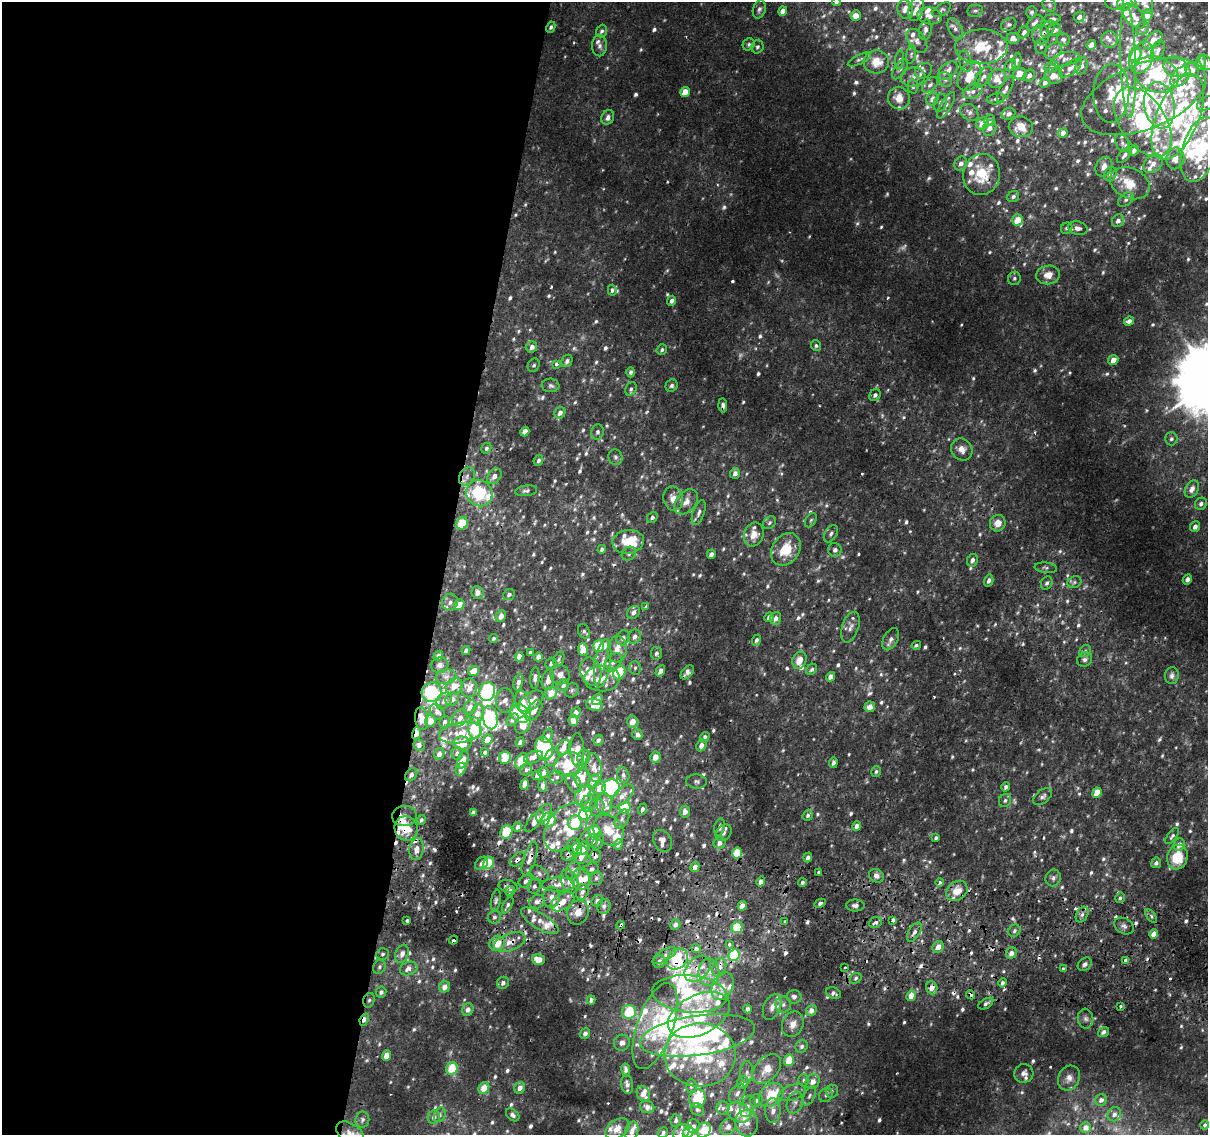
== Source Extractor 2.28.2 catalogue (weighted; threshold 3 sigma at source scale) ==
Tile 5 of 4 x 4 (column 1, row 2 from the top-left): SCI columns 6-1211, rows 2529-3661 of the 4843 x 5116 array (HDU 1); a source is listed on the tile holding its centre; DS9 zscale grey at full resolution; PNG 1210 x 1137 px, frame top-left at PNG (2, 2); each listed source drawn as its Kron ellipse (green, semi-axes under 4 px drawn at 4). Shown black and unused: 37% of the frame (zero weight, under 2 of 3 exposures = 2% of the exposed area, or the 3 px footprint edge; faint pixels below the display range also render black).
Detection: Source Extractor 2.28.2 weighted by HDU 2 'WHT'; one run over the whole footprint, this tile lists its part. Background 0.00877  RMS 0.0032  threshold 0.0143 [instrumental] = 3 sigma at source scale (4.5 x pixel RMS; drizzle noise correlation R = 1.50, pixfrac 1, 0.0396/0.0396 arcsec/px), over >= 5 px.
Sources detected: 1056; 21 too faint to see at this stretch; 5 inside a brighter object's white glare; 32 cosmic-ray / hot-pixel residue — neither listed nor drawn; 169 inside a brighter listed object's ellipse — not listed separately; of the other 829, all 500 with FLUX_AUTO >= 0.71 (the completeness limit of this list) listed and drawn (329 fainter detections not listed), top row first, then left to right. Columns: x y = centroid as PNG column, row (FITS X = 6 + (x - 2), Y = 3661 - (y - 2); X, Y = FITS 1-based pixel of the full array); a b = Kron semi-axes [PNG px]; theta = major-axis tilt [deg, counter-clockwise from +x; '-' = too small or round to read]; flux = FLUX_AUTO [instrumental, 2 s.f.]
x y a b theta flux
836 2 4 3 - 0.83
1144 2 12 8 -64 2.8
1115 3 9 7 -3 1.1
1125 3 7 7 - 2.4
1049 5 7 6 - 0.88
759 9 9 6 72 1.1
905 9 10 8 -71 2.6
916 9 12 7 75 2.3
942 10 10 5 33 0.88
783 11 5 4 - 1.8
975 11 8 6 10 0.81
1031 12 6 5 - 0.87
1147 15 6 5 - 3.4
856 16 5 5 - 2.4
929 16 12 8 -8 2.5
1134 16 15 8 -49 3.1
1079 17 6 5 - 1.3
1052 19 8 4 5 0.86
1035 23 9 6 42 1.4
1009 24 8 6 30 0.76
551 27 6 4 63 0.77
1142 28 7 6 - 1
955 29 11 6 -64 1.7
1048 29 9 6 60 1
925 30 10 6 80 1.5
1054 30 7 5 32 1.5
602 31 6 5 - 0.93
1024 32 6 5 - 1.1
1040 35 10 8 -81 1.7
1013 38 6 5 - 2.1
1063 40 7 6 - 0.8
1109 40 8 8 - 1.5
1153 40 11 7 39 2.9
917 41 13 8 -55 1.9
749 44 6 5 - 0.75
1091 45 5 4 - 2
599 46 10 7 -88 1.6
757 47 7 6 - 0.87
981 47 26 17 2 11
1041 47 7 5 86 0.77
1053 51 10 7 44 1.3
1158 51 11 6 69 1.3
911 54 9 4 79 0.73
1135 55 7 5 56 7.1
1142 57 16 11 67 4.7
1065 59 15 6 13 1.4
859 60 12 4 26 0.89
899 60 9 4 84 0.78
965 61 11 6 -75 1.3
1017 61 8 4 79 0.84
1128 61 57 7 -88 8.1
876 62 13 11 5 5.4
1201 62 7 5 82 1.6
1206 62 8 5 -61 0.73
1011 65 6 5 - 0.81
1082 66 9 5 71 1.4
1052 67 7 5 18 0.81
1175 67 12 10 -19 3.1
1070 68 13 6 37 1.6
900 69 11 5 58 1
1192 70 7 6 - 1.6
923 71 9 7 33 1.2
948 71 11 7 40 2.4
1020 74 7 6 - 3.9
1029 75 6 5 - 1.6
1156 75 23 17 -23 15
970 76 16 10 62 6.1
1054 76 9 8 - 2.5
913 77 12 9 9 2.1
983 77 12 6 52 1.6
1180 77 12 7 48 3.1
945 79 8 6 -61 1
997 79 10 8 52 4.5
1045 83 5 4 - 0.93
930 85 9 5 44 1
913 87 7 5 88 0.72
1005 89 14 5 61 1.3
973 91 10 7 24 1.4
685 92 5 4 - 4.4
1111 93 29 18 87 8.1
1144 96 66 32 21 39
899 98 11 11 - 3.7
932 99 7 6 - 1.6
996 99 9 5 9 0.78
940 103 9 6 75 1
1206 103 9 6 33 1.2
946 105 15 5 60 1.5
1159 105 23 15 -80 17
969 112 10 7 -37 1.4
1009 114 7 6 - 1.1
608 117 7 6 - 1.8
1178 117 45 21 67 31
989 120 6 5 - 1.3
1143 122 39 23 -56 35
983 124 6 5 - 4.4
1021 127 12 10 -11 4.3
990 128 8 6 67 1.8
1063 133 5 4 - 1.9
1122 143 10 6 -61 1.1
1134 150 6 4 61 1.1
1199 150 33 17 74 23
1124 155 9 5 48 1.1
1175 158 11 9 78 3.2
961 163 7 6 - 1.6
1153 164 11 8 40 2.3
1104 167 10 8 63 2.5
982 174 20 18 79 10
1110 174 7 6 - 1
1130 183 20 15 -23 5.8
1013 196 6 5 - 0.96
1126 199 9 6 40 1
1018 220 6 5 - 6.2
1118 221 7 5 48 1.4
1067 228 6 5 - 0.71
1078 228 10 6 -14 1.5
1048 275 12 9 9 3.6
1014 278 7 6 - 0.92
612 290 5 4 - 1.1
672 301 5 4 - 1.2
1129 321 5 4 - 1.4
816 346 5 5 - 0.71
532 347 6 5 - 1.8
662 350 5 5 - 0.77
1113 360 5 5 - 2.8
567 361 6 5 - 0.98
556 364 4 4 - 1.3
534 365 7 5 62 0.76
631 372 5 4 - 0.86
550 385 9 6 -6 0.91
672 386 6 5 - 0.79
631 389 7 5 63 0.79
875 395 6 5 - 1
723 405 7 4 -87 1.1
560 413 6 5 - 1.7
525 432 5 4 - 2.8
597 432 7 6 - 0.98
1171 439 6 6 - 0.97
486 448 5 5 - 0.74
962 449 11 10 - 2.9
615 457 8 7 - 1
538 460 6 4 68 0.89
735 473 5 5 - 1.5
467 476 10 7 60 1.7
494 476 8 6 53 1.9
1192 489 9 6 60 2
526 491 11 5 8 0.97
479 493 14 12 -51 18
673 499 12 9 -79 3.3
686 502 14 9 49 2.9
1201 504 6 5 - 0.98
699 513 13 5 70 1.3
652 517 6 5 - 0.98
811 520 8 5 59 0.71
462 523 6 5 - 8.8
770 523 7 5 47 0.79
998 523 8 7 - 2.9
1195 527 5 5 - 1.5
754 534 12 9 71 4
831 534 9 6 58 1.1
628 542 16 12 8 7.2
602 549 4 4 - 1.1
786 549 17 13 55 9.2
835 550 7 6 - 1.3
629 554 7 6 - 1
711 554 4 4 - 1.3
972 560 6 5 - 1.2
1046 568 11 5 -7 0.83
1187 579 5 4 - 1.6
989 581 6 4 74 1.1
1074 582 7 5 23 0.94
1047 583 7 5 63 0.94
478 593 6 6 - 1.8
509 594 6 5 - 0.96
450 602 8 8 - 1.7
459 605 5 4 - 5.1
646 606 3 3 - 2.2
633 612 7 5 45 1.4
501 616 6 5 - 2.2
769 617 5 4 - 1.1
776 618 6 5 - 1.3
850 627 16 8 72 2
584 631 7 5 -68 0.78
634 637 7 6 - 1.3
493 638 4 4 - 0.77
623 638 8 6 60 1.6
891 639 12 7 62 1.6
756 640 6 4 69 0.84
916 645 5 4 - 0.72
599 646 6 5 - 8.2
583 649 6 5 - 4.8
617 649 13 9 83 4.4
466 650 5 3 - 1.1
1085 651 6 5 - 0.71
530 652 4 3 - 0.71
656 653 6 5 - 0.95
438 656 5 4 - 2.1
519 657 5 4 - 2.2
538 657 4 4 - 1.5
559 659 8 5 67 0.72
1085 659 8 6 35 1.2
799 660 9 6 66 3.9
613 662 11 7 47 1.6
551 663 6 5 - 0.89
603 663 24 8 81 4.3
440 665 9 8 - 1.4
635 668 7 5 88 0.76
812 669 6 5 - 0.84
473 671 5 4 - 3.4
591 671 14 10 -76 6.3
660 671 6 4 59 1.6
619 672 7 5 56 13
687 672 8 5 47 1.3
560 675 10 9 - 2.4
1172 676 8 6 88 1.1
446 677 10 7 8 1.8
831 677 5 4 - 2.2
535 678 11 4 86 1.2
602 678 18 13 1 4.4
548 680 10 6 82 2.4
518 682 8 4 76 1.5
563 685 6 5 - 1.1
454 686 9 7 35 3.9
469 688 9 8 - 3
572 690 7 6 - 0.78
432 692 10 9 - 41
487 692 10 7 75 46
551 693 6 5 - 4.5
452 699 7 6 - 1.7
597 699 6 4 54 2.3
505 700 12 9 88 1.9
444 701 9 6 52 1.3
531 701 14 8 36 3.3
523 702 12 7 -74 3.9
594 705 8 6 -14 3.8
470 707 7 6 - 1.9
870 707 5 5 - 2.5
534 711 12 6 56 2.7
437 712 8 6 -49 1.5
520 713 11 8 -30 19
576 713 5 4 - 1.9
477 714 10 6 68 3
460 718 9 7 66 1.7
490 718 12 7 -78 14
422 719 11 6 -83 3.3
512 720 7 5 48 0.96
573 720 6 4 -83 2.5
431 721 6 5 - 2.9
445 722 6 5 - 1
633 722 6 5 - 3.3
523 725 9 7 58 4.2
475 728 11 6 -89 12
416 733 6 3 77 4.6
460 733 22 10 9 4.8
637 735 5 5 - 1.4
547 736 7 5 69 1
705 737 5 4 - 1.1
488 740 6 4 51 4.1
598 740 5 4 - 0.8
520 742 5 4 - 0.89
462 743 9 6 -4 6.7
419 745 6 5 - 1.1
701 745 6 5 - 1.9
564 747 8 5 55 1.7
544 748 11 9 -73 24
577 750 17 7 -89 4.1
485 752 4 3 - 1
457 753 6 6 - 1.1
439 754 6 5 - 1.3
534 757 10 5 20 1.7
552 757 9 7 61 1.5
655 757 5 5 - 3.2
505 758 6 6 - 6.3
584 758 8 6 71 1.1
463 760 9 5 71 3.4
522 761 8 5 61 6.3
833 763 5 4 - 1.1
569 764 15 12 17 12
594 768 14 8 -80 2.6
461 769 6 4 62 0.82
526 770 6 5 - 0.74
876 772 5 5 - 0.72
543 773 5 5 - 1.2
411 775 7 5 52 1.1
537 775 5 4 - 1.8
623 775 8 6 -74 0.97
557 777 7 6 - 0.8
582 778 10 7 84 3.8
594 781 7 5 60 4.7
696 781 10 7 -2 1
574 783 10 7 -61 1.7
524 784 5 4 - 1.6
543 786 6 4 -88 1.2
1006 787 5 4 - 1.1
600 788 7 6 - 3.6
611 788 9 8 - 48
1097 793 5 4 - 6.3
583 795 9 8 - 7.8
622 796 14 7 45 2.6
1043 797 11 6 41 1.2
1005 800 7 6 - 0.91
589 803 9 7 64 1.7
604 804 10 8 -87 2.9
597 807 9 7 81 1.5
625 808 6 5 - 12
642 809 6 4 70 0.94
473 812 4 3 - 0.76
685 812 6 5 - 2.1
544 813 10 6 51 1.2
585 814 6 6 - 12
404 816 12 10 4 2.4
808 816 5 5 - 0.73
622 819 10 6 62 1.3
421 820 5 4 - 0.79
549 820 7 6 - 9.5
535 821 13 5 50 2.7
575 823 7 7 - 13
857 826 5 4 - 1.5
518 827 5 4 - 0.94
566 827 27 18 52 11
719 827 9 5 77 1.2
406 828 12 11 - 7.6
609 830 17 13 -48 6.6
595 831 6 6 - 8
506 832 7 6 - 7.1
724 833 9 7 51 1.2
1172 836 9 4 53 0.87
936 838 4 3 - 0.74
592 841 6 5 - 1.4
598 841 9 5 74 0.96
662 841 11 9 -59 1.8
720 843 6 5 - 1.7
618 844 5 4 - 1.3
1179 845 6 5 - 2.4
575 847 9 6 -72 3.3
583 848 7 5 57 4.6
417 849 11 7 82 3
737 853 5 5 - 10
568 854 7 6 - 1
581 855 9 5 73 3.5
595 856 7 5 72 1
808 857 5 4 - 1.1
1177 857 12 10 74 9.5
518 859 9 5 39 1.3
530 859 17 6 72 2.7
482 863 7 5 46 1.3
489 863 6 5 - 11
1156 863 5 5 - 1.1
695 867 5 4 - 1.9
591 869 7 6 - 1.1
573 870 9 7 67 1.9
818 872 3 3 - 1.1
539 873 10 6 -35 1.3
876 876 8 6 -33 1.5
596 878 7 6 - 0.95
1053 878 8 7 - 1.1
581 879 11 9 89 3.4
525 881 7 5 35 1.1
570 881 12 8 -65 2.8
761 882 5 4 - 1.8
802 882 4 4 - 0.79
939 882 4 3 - 1.2
559 884 16 7 2 2.7
508 886 9 6 -13 1.1
534 886 7 6 - 1.2
510 891 5 4 - 1.2
957 891 11 9 39 4.6
582 892 8 6 72 1.7
552 897 10 8 -89 2.5
1120 898 5 4 - 0.78
496 901 11 4 80 0.88
597 901 6 5 - 1.2
537 902 8 6 24 1.7
562 902 13 7 32 4.4
820 903 6 4 28 0.77
508 905 9 4 61 1.1
604 906 7 6 - 1
742 906 5 4 - 2.5
855 906 9 6 -1 1.3
578 912 12 10 70 3.3
1082 914 8 5 63 1.3
1151 916 8 4 -55 0.73
494 917 7 6 - 1.1
407 920 3 3 - 2.4
893 920 3 3 - 1.5
540 921 21 8 -32 3.2
785 921 3 3 - 2.8
875 922 6 5 - 1.2
621 925 4 3 - 4
675 925 5 4 - 1.4
1124 926 10 7 -30 1.4
737 928 6 5 - 14
1014 931 6 5 - 0.85
914 932 11 5 58 1.5
1154 934 5 4 - 3.3
453 940 5 4 - 1.8
510 942 16 8 20 3.5
497 943 8 7 - 5.5
729 944 3 3 - 3.1
938 947 6 5 - 2.9
696 948 5 4 - 1.7
1011 953 6 5 - 2.1
382 954 6 5 - 0.72
402 954 9 6 70 2.1
734 955 6 5 - 19
664 956 13 5 30 1.7
677 959 11 9 45 12
538 960 6 5 - 3.7
1126 960 3 3 - 2.2
659 962 6 5 - 1.7
1085 964 8 6 41 1.1
379 967 7 6 - 0.83
719 967 10 6 73 2
409 968 9 6 22 2.5
845 968 3 3 - 3.7
698 969 15 10 45 4.5
1064 969 3 3 - 1.3
709 972 14 10 -89 4.1
856 978 6 5 - 0.74
503 983 6 5 - 1.4
1002 983 5 4 - 0.9
722 986 14 10 64 3.2
444 987 6 5 - 2.5
932 988 6 5 - 3.2
381 992 5 5 - 0.91
833 993 8 5 -21 1.1
690 994 37 18 -5 29
971 995 5 3 - 1.3
911 996 5 4 - 4.5
794 997 7 7 - 1.4
369 1000 7 5 71 0.77
591 1000 4 4 - 1.2
986 1004 8 4 31 0.94
783 1005 8 8 - 1.4
1120 1006 3 3 - 1.2
772 1007 14 8 67 2
468 1009 6 5 - 1.7
747 1009 4 3 - 1.2
811 1011 6 5 - 2
629 1012 7 7 - 13
699 1015 33 19 26 25
1085 1019 10 7 -83 1.4
364 1020 6 3 68 1.8
793 1024 13 10 64 2.6
655 1026 45 18 71 21
1103 1032 6 4 38 1.2
585 1033 5 4 - 1.1
697 1035 58 20 8 47
622 1043 8 7 - 1.4
802 1046 7 6 - 1.1
700 1055 36 32 0 32
386 1056 5 4 - 2.9
789 1060 6 5 - 6.2
452 1068 6 5 - 8.7
767 1069 17 11 47 4.3
626 1070 6 4 -80 1.1
747 1072 11 6 90 1.2
1024 1073 9 9 - 1.8
1069 1078 13 10 62 2.4
803 1080 6 5 - 0.72
813 1082 8 6 57 2.2
743 1083 6 5 - 1.6
627 1084 9 6 -80 1.5
691 1086 7 5 -86 0.81
484 1088 6 5 - 4.6
520 1088 6 5 - 2
832 1091 6 6 - 0.78
737 1093 11 6 55 1.4
792 1093 14 7 19 2
643 1094 8 6 -64 2.9
771 1095 14 10 39 11
826 1095 7 6 - 0.93
809 1096 10 5 62 0.95
697 1098 9 8 - 12
756 1100 7 6 - 0.95
1101 1100 6 5 - 1.5
795 1103 11 7 69 1.7
748 1106 11 7 68 1.6
647 1107 7 6 - 1.7
723 1108 6 6 - 1.1
697 1110 7 6 - 0.77
773 1110 12 7 -89 2.5
739 1113 12 9 -28 9.5
1114 1114 7 6 - 1.3
440 1115 7 5 70 0.91
513 1115 7 5 -42 1.1
434 1117 7 6 - 1.8
362 1120 8 7 - 1
676 1120 6 5 - 0.88
747 1123 13 11 -83 3.1
1205 1125 5 4 - 0.78
693 1126 7 6 - 0.98
728 1127 9 7 53 1.6
1086 1127 5 5 - 2.5
617 1129 13 9 34 3.7
704 1130 8 6 52 4
632 1131 10 6 75 1.7
681 1132 9 6 45 2.1
688 1132 6 5 - 6.2
350 1133 15 9 -33 3.2
663 1133 6 5 - 0.94
Overlapping masked pixels (flux is a lower limit): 31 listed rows (the first 20) at x y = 1040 35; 982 174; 723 405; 602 549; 602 678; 422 719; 416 733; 404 816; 406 828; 575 847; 568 854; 595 856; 518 859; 530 859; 581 879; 534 886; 957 891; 562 902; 1082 914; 621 925
Isophote crosses this tile's border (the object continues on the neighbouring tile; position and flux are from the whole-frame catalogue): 13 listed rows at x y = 836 2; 1144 2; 1115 3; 1125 3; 942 10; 783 11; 929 16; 1206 103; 1199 150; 681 1132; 688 1132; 350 1133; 663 1133